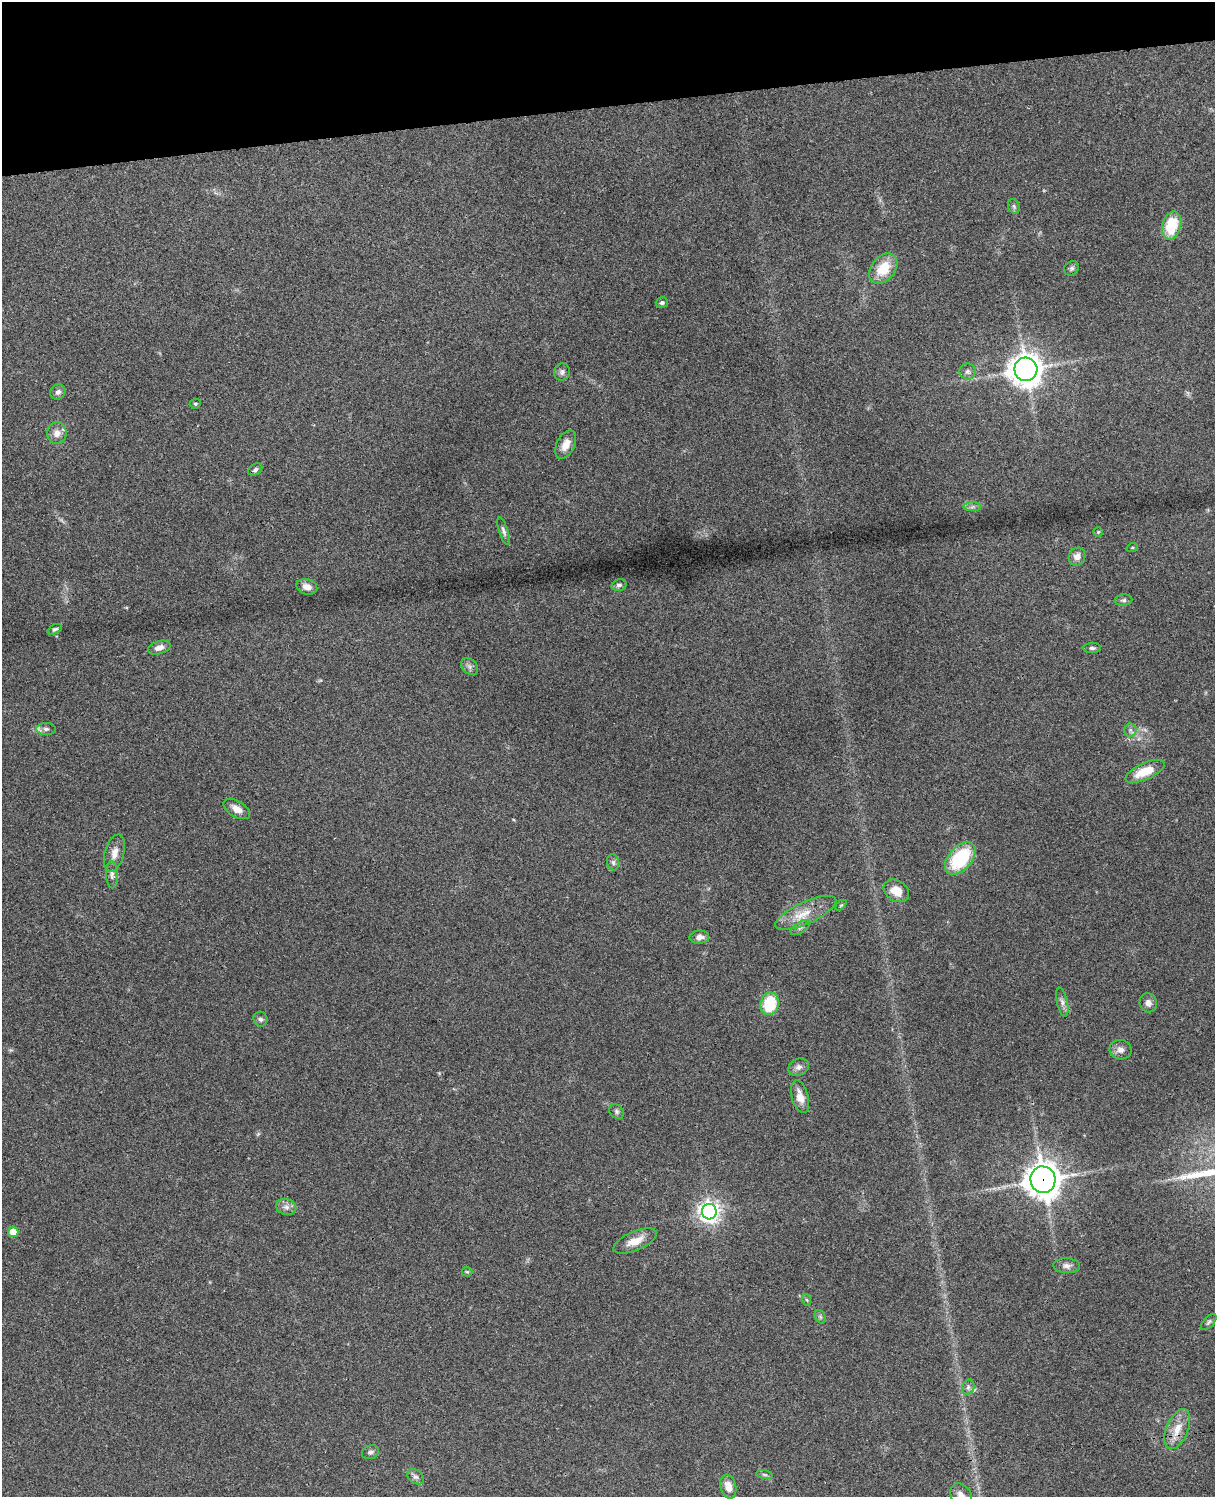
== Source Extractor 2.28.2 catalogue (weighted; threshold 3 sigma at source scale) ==
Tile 3 of 4 x 3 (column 3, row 1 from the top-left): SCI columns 2543-3755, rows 3155-4649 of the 5088 x 4927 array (HDU 1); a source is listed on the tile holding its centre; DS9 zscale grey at full resolution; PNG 1217 x 1499 px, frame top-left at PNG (2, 2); each listed source drawn as its Kron ellipse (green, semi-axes under 4 px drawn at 4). Shown black and unused: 7% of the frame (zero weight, under 3 of 4 exposures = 6% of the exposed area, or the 3 px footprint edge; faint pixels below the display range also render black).
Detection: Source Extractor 2.28.2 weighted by HDU 2 'WHT'; one run over the whole footprint, this tile lists its part. Background 0.109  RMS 0.0066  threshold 0.0297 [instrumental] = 3 sigma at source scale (4.5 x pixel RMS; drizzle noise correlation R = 1.50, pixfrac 1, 0.05/0.05 arcsec/px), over >= 5 px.
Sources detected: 64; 1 inside a brighter listed object's ellipse — not listed separately; the other 63 listed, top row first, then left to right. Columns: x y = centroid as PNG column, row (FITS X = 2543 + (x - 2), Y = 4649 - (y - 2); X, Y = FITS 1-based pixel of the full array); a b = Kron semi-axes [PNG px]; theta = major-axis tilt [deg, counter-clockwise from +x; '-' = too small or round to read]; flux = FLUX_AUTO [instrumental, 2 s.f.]
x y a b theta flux
1014 206 8 5 -69 1.4
1172 225 14 9 76 22
883 268 17 12 51 17
1071 268 8 7 - 1.6
662 303 6 5 - 1.4
1026 369 12 11 - 890
967 371 8 8 - 2.3
562 372 8 8 - 2.3
58 392 8 7 - 2.3
195 404 5 4 - 0.81
57 433 11 10 - 5.1
566 445 15 9 63 7.5
255 470 7 5 34 1.8
972 507 9 4 1 1.8
504 531 14 4 -72 2.1
1098 532 4 4 - 0.78
1132 548 5 3 - 0.67
1077 557 9 8 - 3.7
619 585 8 5 13 1.6
307 587 10 7 -16 5
1124 600 9 5 6 1.7
55 629 8 4 28 1.3
159 648 11 6 17 3.5
1092 648 9 5 0 1.6
469 666 10 7 -46 2.4
46 729 10 6 0 2.4
1130 730 6 6 - 1.8
1145 771 21 8 24 15
237 809 15 8 -32 5.1
114 853 19 9 75 6
960 858 19 11 49 40
613 862 8 6 -76 1.9
112 875 13 6 -87 2.6
896 891 14 10 -32 9
841 905 6 4 44 0.79
806 913 33 11 25 12
800 927 11 5 33 2.1
699 937 10 6 5 3.5
1062 1002 15 5 -76 2.8
1148 1003 9 8 - 3.4
770 1004 11 9 79 27
260 1019 7 7 - 1.9
1121 1050 11 9 -11 3.9
799 1067 10 8 24 2.9
800 1097 17 8 -75 6.9
617 1111 8 6 -47 1.7
1043 1180 13 12 - 1000
286 1207 10 8 -16 3.2
709 1212 7 7 - 400
13 1232 5 5 - 9.5
635 1241 23 9 23 8.6
1067 1266 13 7 -2 3.3
467 1272 5 5 - 0.79
807 1300 6 4 -70 0.84
820 1317 7 5 -60 1.2
1209 1322 10 5 47 1.5
968 1387 8 6 70 1.9
1177 1429 21 11 67 10
370 1452 9 6 23 1.9
764 1475 8 4 -9 1.2
415 1477 9 6 -36 2.3
728 1487 12 7 -75 6.9
961 1496 13 10 -59 6.7
Overlapping masked pixels (flux is a lower limit): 1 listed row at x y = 1043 1180
Isophote crosses this tile's border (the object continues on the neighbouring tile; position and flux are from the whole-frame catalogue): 1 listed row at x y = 961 1496